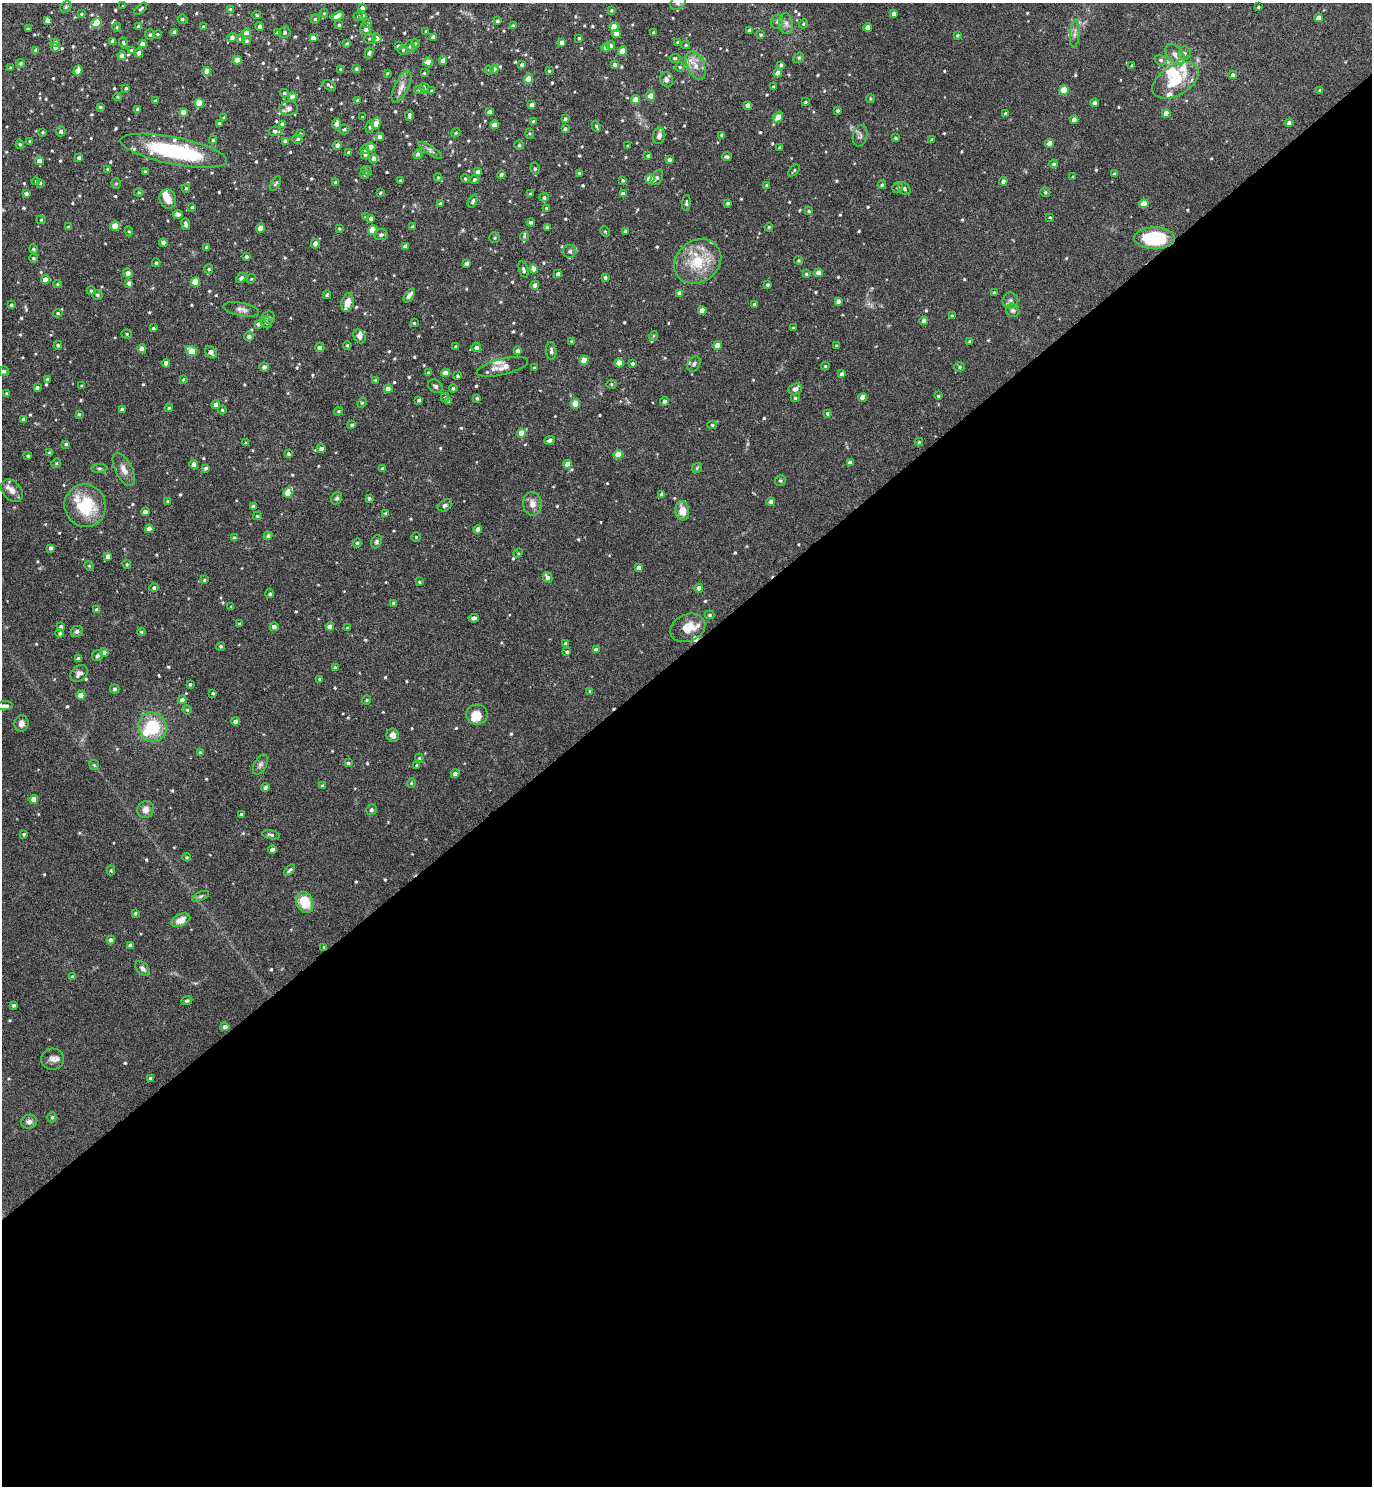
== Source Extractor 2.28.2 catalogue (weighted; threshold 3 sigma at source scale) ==
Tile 15 of 4 x 4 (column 3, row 4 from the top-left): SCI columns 2897-4266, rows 4-1487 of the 5934 x 5937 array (HDU 1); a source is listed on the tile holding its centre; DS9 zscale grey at full resolution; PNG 1374 x 1488 px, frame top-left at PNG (2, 3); each listed source drawn as its Kron ellipse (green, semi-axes under 4 px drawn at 4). Shown black and unused: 56% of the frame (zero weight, under 4 of 8 exposures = <1% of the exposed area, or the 3 px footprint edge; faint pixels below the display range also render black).
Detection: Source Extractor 2.28.2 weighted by HDU 2 'WHT'; one run over the whole footprint, this tile lists its part. Background 0.0977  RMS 0.0048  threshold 0.0196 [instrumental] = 3 sigma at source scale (4.09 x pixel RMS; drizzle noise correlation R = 1.36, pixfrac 0.8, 0.05/0.05 arcsec/px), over >= 5 px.
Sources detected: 722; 1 inside a brighter object's white glare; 1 cosmic-ray / hot-pixel residue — neither listed nor drawn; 26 inside a brighter listed object's ellipse — not listed separately; of the other 694, all 500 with FLUX_AUTO >= 0.503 (the completeness limit of this list) listed and drawn (194 fainter detections not listed), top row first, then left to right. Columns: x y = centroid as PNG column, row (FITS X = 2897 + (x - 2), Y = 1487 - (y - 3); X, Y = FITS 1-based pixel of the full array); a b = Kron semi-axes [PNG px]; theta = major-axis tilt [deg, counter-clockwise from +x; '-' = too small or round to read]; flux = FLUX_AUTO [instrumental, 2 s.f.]
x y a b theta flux
678 3 8 6 41 1.3
123 6 3 3 - 0.61
66 7 6 5 - 0.64
1258 7 3 3 - 0.59
362 8 4 3 - 1.4
141 9 7 4 42 0.78
230 9 4 4 - 0.55
611 10 4 4 - 0.6
324 13 4 4 - 0.56
81 14 4 3 - 0.5
894 14 4 4 - 2.9
257 15 4 3 - 0.59
363 15 4 3 - 0.77
338 16 6 4 20 3.9
358 16 5 4 - 0.75
1319 18 4 4 - 3.8
182 19 5 4 - 0.81
315 19 4 4 - 0.71
48 21 4 4 - 2.4
497 21 4 3 - 0.91
777 22 7 5 76 1.1
96 23 6 4 29 12
368 24 4 4 - 0.68
786 24 10 7 -80 2
804 24 4 4 - 0.55
339 25 4 3 - 0.76
513 26 4 3 - 1.1
117 27 4 4 - 0.55
138 27 3 3 - 0.83
203 27 4 4 - 0.76
260 27 4 4 - 1.2
614 27 4 4 - 8.6
868 27 4 4 - 3.3
28 29 3 3 - 0.62
366 29 6 5 - 2.3
426 31 4 3 - 0.5
749 31 4 3 - 1.5
174 32 4 3 - 1.5
285 32 6 5 - 0.9
246 33 4 4 - 3.5
277 33 3 3 - 0.62
653 33 3 3 - 0.67
157 34 4 3 - 0.51
616 34 4 4 - 2.8
1075 34 14 4 84 1.8
150 35 5 5 - 0.73
761 35 4 4 - 0.66
957 35 4 4 - 0.68
232 37 5 4 - 1.5
434 37 4 4 - 2.2
313 38 4 4 - 2.7
370 38 6 5 - 0.79
377 38 5 4 - 1.9
579 38 3 3 - 0.55
240 39 4 4 - 0.7
113 41 4 4 - 2
247 41 4 4 - 0.73
678 42 4 3 - 0.88
55 43 4 4 - 1.9
123 43 5 4 - 0.7
347 43 4 3 - 0.53
562 43 4 4 - 2.3
142 44 4 4 - 2.1
415 44 4 3 - 0.5
686 45 4 4 - 0.58
398 46 3 3 - 0.9
410 46 6 4 86 0.89
611 46 4 4 - 1.2
55 47 4 4 - 1.8
606 47 4 4 - 2.7
36 50 4 4 - 1.1
131 50 4 3 - 0.52
403 50 4 4 - 0.65
623 51 4 4 - 9.4
139 53 4 4 - 1.6
369 53 5 4 - 0.98
1184 53 7 6 - 1.4
122 55 4 4 - 2.1
1175 55 12 7 -50 2.6
675 58 5 4 - 0.62
799 58 6 5 - 0.68
237 60 4 4 - 5.7
1161 60 6 5 - 1
443 61 4 4 - 2.6
428 62 4 4 - 7.3
20 63 4 4 - 0.83
522 64 4 3 - 1
615 64 4 4 - 1.4
696 65 15 8 -64 4.2
781 65 4 3 - 1.1
1132 66 4 3 - 0.63
680 67 4 4 - 0.64
10 68 4 3 - 0.54
340 69 4 3 - 0.55
356 69 4 4 - 0.74
494 69 4 4 - 1.5
78 70 5 4 - 4.8
489 70 4 4 - 0.63
207 71 4 4 - 4.9
549 71 3 3 - 0.57
387 73 3 3 - 0.5
424 73 3 3 - 0.52
778 73 4 4 - 3.4
1233 75 4 4 - 1.4
528 79 4 4 - 6.3
667 79 7 6 - 1.4
1176 81 26 14 30 13
329 85 7 3 -33 0.78
401 87 17 7 64 3
773 87 3 3 - 0.65
126 88 3 3 - 0.62
424 88 5 4 - 0.67
420 90 5 4 - 0.71
1064 90 5 4 - 11
1320 90 3 3 - 0.6
431 91 3 3 - 0.54
284 93 4 3 - 0.68
650 96 5 4 - 4.2
117 97 4 3 - 0.55
293 97 4 4 - 3.9
870 99 4 3 - 0.52
357 100 4 4 - 0.62
635 100 4 4 - 5.5
155 101 3 3 - 0.88
805 102 3 3 - 0.63
199 103 5 4 - 7.5
1094 103 4 4 - 1.3
531 105 4 3 - 1.4
748 105 4 4 - 2.3
100 107 3 3 - 0.63
289 108 9 7 8 1.7
137 109 3 3 - 0.66
838 110 4 4 - 0.78
183 112 4 4 - 3.5
489 112 4 4 - 1.8
1166 113 4 4 - 4.1
1006 114 4 3 - 1.5
409 115 5 3 - 1.1
224 117 4 3 - 0.51
363 117 3 3 - 0.51
778 117 6 4 52 6.9
565 119 4 4 - 0.91
1074 120 4 4 - 2.7
533 121 3 3 - 0.6
376 123 6 4 74 5.6
1289 123 4 4 - 1.4
219 124 3 3 - 0.75
283 124 4 3 - 1.1
336 124 5 4 - 1.5
494 125 4 4 - 3.8
596 126 6 3 -64 0.66
370 127 6 4 82 0.77
344 129 5 5 - 0.71
565 129 4 4 - 0.88
275 131 7 4 -8 0.98
43 132 4 3 - 0.64
61 132 5 5 - 0.99
456 133 5 4 - 0.58
530 133 5 3 - 0.51
300 134 4 4 - 0.92
722 135 3 3 - 0.91
659 136 8 6 77 1.7
860 136 11 7 74 1.5
380 137 4 4 - 2
895 138 4 3 - 0.65
298 139 5 4 - 0.85
213 140 4 4 - 0.59
932 140 4 4 - 0.93
30 141 3 3 - 0.54
285 141 4 4 - 1.6
1049 143 4 4 - 3.9
20 144 5 4 - 0.63
338 145 4 4 - 1.7
519 145 5 4 - 0.71
628 146 3 3 - 0.53
371 147 4 4 - 2.6
780 147 3 3 - 0.63
365 149 5 4 - 0.87
430 150 13 4 -33 1.3
174 151 54 13 -11 50
349 152 4 4 - 0.67
365 154 5 4 - 1.2
418 154 4 4 - 1
648 155 3 3 - 0.64
727 157 5 3 - 0.92
79 158 4 3 - 1
374 159 4 4 - 2.8
669 159 4 4 - 1.3
39 161 4 4 - 2.3
1054 164 4 4 - 0.88
107 169 3 3 - 0.6
535 169 6 4 -73 0.84
794 170 7 3 49 0.62
366 171 5 4 - 0.68
145 172 3 3 - 0.64
478 172 4 4 - 2.1
579 173 3 3 - 0.72
1114 174 3 3 - 0.71
365 175 5 4 - 0.6
501 175 4 4 - 1.2
1073 177 4 3 - 0.7
438 178 4 3 - 0.64
657 178 8 5 58 1.1
465 179 4 4 - 0.64
475 179 5 4 - 0.81
650 179 4 4 - 9.3
623 180 4 4 - 0.68
36 181 4 4 - 0.6
400 181 3 3 - 0.64
1003 181 4 4 - 1.4
336 182 4 4 - 0.98
40 183 4 4 - 0.65
116 183 5 4 - 0.64
276 183 8 4 61 0.79
767 185 3 3 - 0.68
882 185 4 4 - 0.7
898 187 6 5 - 0.88
186 188 4 4 - 0.59
904 189 7 5 -53 0.91
139 192 4 4 - 0.52
1045 192 5 4 - 0.71
26 193 4 3 - 1.1
380 193 3 3 - 0.6
530 194 4 4 - 0.57
623 194 4 4 - 2.6
544 197 4 4 - 0.95
168 199 10 8 -74 3.7
473 201 7 4 64 0.99
440 203 3 3 - 0.7
686 203 8 4 85 0.91
728 203 3 3 - 0.96
1144 204 4 4 - 5.7
192 207 4 4 - 0.64
546 208 4 3 - 0.51
809 211 4 3 - 0.58
178 214 5 4 - 1.4
365 217 4 3 - 0.56
1050 217 3 3 - 0.51
371 218 4 4 - 1.5
41 220 4 4 - 0.53
531 222 4 3 - 0.86
186 224 6 3 -83 1.4
115 226 4 4 - 7.6
68 227 3 3 - 0.57
413 227 4 4 - 1
547 227 3 3 - 0.98
769 227 4 4 - 0.52
260 228 4 4 - 3.9
339 229 4 3 - 0.52
373 230 4 4 - 9.7
129 231 5 4 - 0.53
605 231 5 4 - 0.56
625 231 3 3 - 0.74
381 235 7 5 4 1.1
524 236 5 4 - 0.67
495 238 5 5 - 0.77
1155 238 20 11 0 30
163 243 4 4 - 1.7
315 244 5 4 - 2.3
406 246 4 4 - 2
206 247 4 4 - 0.53
33 249 5 4 - 0.84
570 251 6 6 - 1.4
246 257 3 3 - 0.99
34 258 4 4 - 0.76
799 260 4 4 - 0.58
698 261 25 21 35 16
156 263 4 4 - 0.6
467 263 4 4 - 1.3
209 269 5 4 - 0.84
534 269 4 4 - 2.7
523 270 8 4 -72 0.94
128 273 4 4 - 2.2
819 273 4 4 - 3.9
558 274 4 4 - 1.8
806 274 4 3 - 0.66
605 277 3 3 - 0.97
241 278 6 4 43 0.98
251 279 5 4 - 0.52
45 280 4 4 - 3.9
195 282 4 4 - 11
129 283 4 4 - 1.7
58 284 4 4 - 0.51
535 285 4 4 - 2
768 285 3 3 - 0.74
91 291 4 3 - 0.63
680 293 4 4 - 3.3
994 293 3 3 - 0.75
97 295 5 4 - 0.76
327 295 4 3 - 0.71
409 296 8 4 56 1.8
838 301 4 4 - 1.7
1010 301 8 8 - 1.4
347 302 9 6 76 4
755 304 4 3 - 1.1
11 305 3 3 - 0.74
241 309 18 6 -11 2.3
702 310 4 4 - 4.1
1013 310 7 6 - 1.2
58 313 4 4 - 0.59
952 316 4 3 - 0.61
269 317 6 6 - 1
924 321 4 4 - 1.7
266 322 6 5 - 1.1
414 323 4 4 - 0.53
258 324 4 4 - 1
153 328 3 3 - 0.6
793 328 3 2 - 0.53
127 334 5 4 - 0.59
249 336 5 5 - 1.6
359 336 7 5 -57 1.6
653 336 5 3 - 0.52
572 341 4 3 - 0.55
970 341 4 3 - 0.57
58 345 4 4 - 0.66
347 345 4 3 - 0.55
717 345 4 4 - 3.3
837 346 3 3 - 0.7
320 347 5 4 - 1.3
456 347 3 3 - 1
476 347 5 4 - 1.7
142 349 4 4 - 3.1
191 351 6 4 -37 9.3
518 351 4 4 - 1.9
551 351 9 5 -85 1.1
211 352 7 5 -53 2.3
584 360 4 4 - 7.8
166 363 4 4 - 2.9
619 363 4 4 - 5.4
633 363 3 3 - 0.87
694 364 8 6 60 1.2
825 366 4 4 - 0.59
264 367 5 4 - 1.6
502 367 26 8 14 4.2
960 367 5 4 - 0.68
534 368 3 3 - 0.55
4 371 5 5 - 1.2
428 373 4 3 - 0.68
445 373 4 4 - 3.6
842 374 4 4 - 1.4
458 376 3 3 - 0.66
47 379 4 3 - 0.72
183 379 3 3 - 0.54
376 380 4 3 - 0.66
611 384 5 4 - 0.6
81 386 4 3 - 0.51
435 386 8 6 -35 1.1
37 387 3 3 - 1.1
453 388 4 4 - 0.93
388 389 4 4 - 4.5
795 389 7 5 22 1.6
7 393 4 3 - 0.58
938 396 3 3 - 0.54
445 397 5 4 - 0.69
863 397 4 4 - 4.4
477 398 4 3 - 0.69
795 398 4 3 - 0.69
419 400 3 3 - 0.75
449 401 3 3 - 0.74
664 401 4 4 - 1.3
362 403 5 4 - 0.64
575 404 4 4 - 8.9
216 405 4 4 - 1.8
169 408 4 3 - 0.56
122 410 4 3 - 1.4
222 410 4 4 - 0.6
338 411 5 4 - 0.57
79 414 3 3 - 0.54
827 414 4 4 - 0.81
24 419 4 4 - 1.1
352 425 4 3 - 0.83
712 425 5 4 - 0.69
521 433 4 4 - 4.6
550 440 5 4 - 1.4
919 442 4 4 - 0.54
246 443 4 4 - 0.75
66 444 4 3 - 0.65
321 449 4 4 - 1.7
50 453 4 3 - 1.1
289 454 4 4 - 0.94
618 454 4 4 - 7.3
28 456 3 3 - 0.72
56 463 5 4 - 0.58
850 463 4 4 - 2.1
567 464 4 4 - 4
194 465 4 4 - 3.4
99 468 8 4 0 0.8
206 468 4 3 - 0.77
697 468 6 4 47 0.58
124 469 18 8 -63 3.5
383 469 3 3 - 1.3
780 481 5 5 - 0.76
12 491 13 9 -46 3.2
288 493 5 4 - 4.2
662 494 4 4 - 1.3
337 498 6 5 - 0.86
369 498 3 3 - 0.8
167 501 4 4 - 0.57
771 501 4 4 - 1.6
532 504 12 9 -83 3.2
445 505 8 5 32 1.1
85 506 21 20 - 22
253 506 4 3 - 0.74
682 511 10 7 -84 5
145 512 4 4 - 1.8
386 514 4 4 - 0.91
257 516 4 3 - 0.62
149 529 4 4 - 3.5
478 529 4 4 - 3.3
268 536 4 4 - 0.78
416 537 5 5 - 0.61
234 538 4 3 - 1
376 542 7 5 62 0.92
357 543 4 4 - 0.63
51 548 4 3 - 1.2
518 553 5 4 - 0.53
108 556 4 4 - 3.5
127 564 4 3 - 0.58
89 566 5 4 - 0.51
639 568 4 4 - 2.4
547 577 6 4 -61 1.7
204 580 3 3 - 0.57
419 582 3 3 - 0.53
154 588 4 4 - 1
699 588 4 4 - 2.7
270 594 4 4 - 0.86
393 603 4 3 - 0.85
231 607 4 4 - 0.52
97 610 4 4 - 2.4
710 615 5 4 - 0.76
474 618 5 3 - 1.3
239 624 4 3 - 0.64
61 627 4 4 - 1.3
274 627 4 4 - 1.3
330 627 4 4 - 2.6
347 628 4 3 - 0.7
688 628 18 13 24 7.1
77 631 6 5 - 1.1
141 632 4 3 - 0.51
60 633 4 4 - 0.79
565 643 4 4 - 0.78
221 646 4 4 - 0.7
596 650 4 4 - 1.9
104 652 4 4 - 2.4
567 652 4 3 - 0.73
98 656 6 5 - 0.98
78 659 4 4 - 1.4
335 668 3 3 - 0.83
79 673 9 7 40 2
320 679 3 3 - 0.53
190 684 3 3 - 0.7
115 689 5 4 - 0.88
590 691 4 4 - 0.58
213 693 3 3 - 0.65
81 695 4 4 - 5.1
182 700 4 4 - 2.2
367 700 4 3 - 0.59
5 706 8 4 4 2.1
187 710 5 4 - 0.57
477 715 11 10 - 5.8
236 721 4 4 - 2.2
21 723 8 7 - 2
152 727 15 13 -58 18
393 735 7 6 - 2.2
200 752 4 3 - 0.57
419 758 4 4 - 0.52
348 763 4 3 - 0.64
94 765 5 5 - 0.66
260 765 11 6 61 1.4
417 765 4 3 - 0.53
455 774 4 4 - 1.6
411 783 5 4 - 0.56
322 786 4 3 - 0.77
265 787 4 4 - 1.3
34 799 4 4 - 4.5
146 809 8 8 - 2.7
371 810 5 5 - 1
241 815 4 3 - 0.68
24 834 3 3 - 0.63
271 835 9 4 -10 0.96
272 850 4 4 - 2.4
187 857 4 3 - 0.53
289 870 7 3 46 0.88
111 871 5 4 - 0.5
200 896 9 4 21 0.95
305 902 10 8 -65 11
135 913 3 3 - 0.64
181 920 10 6 25 4
111 940 4 4 - 1.9
130 945 4 3 - 1.5
324 947 4 4 - 0.55
143 969 9 5 -44 1.5
72 977 4 3 - 0.74
187 1000 5 4 - 0.71
14 1005 3 3 - 0.78
225 1027 4 4 - 2.1
53 1059 11 10 - 2.7
150 1078 4 3 - 1
52 1117 5 4 - 0.68
29 1122 8 7 - 1.7
Overlapping masked pixels (flux is a lower limit): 1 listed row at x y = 324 947
Isophote crosses this tile's border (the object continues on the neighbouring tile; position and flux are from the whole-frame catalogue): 2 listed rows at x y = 678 3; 5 706